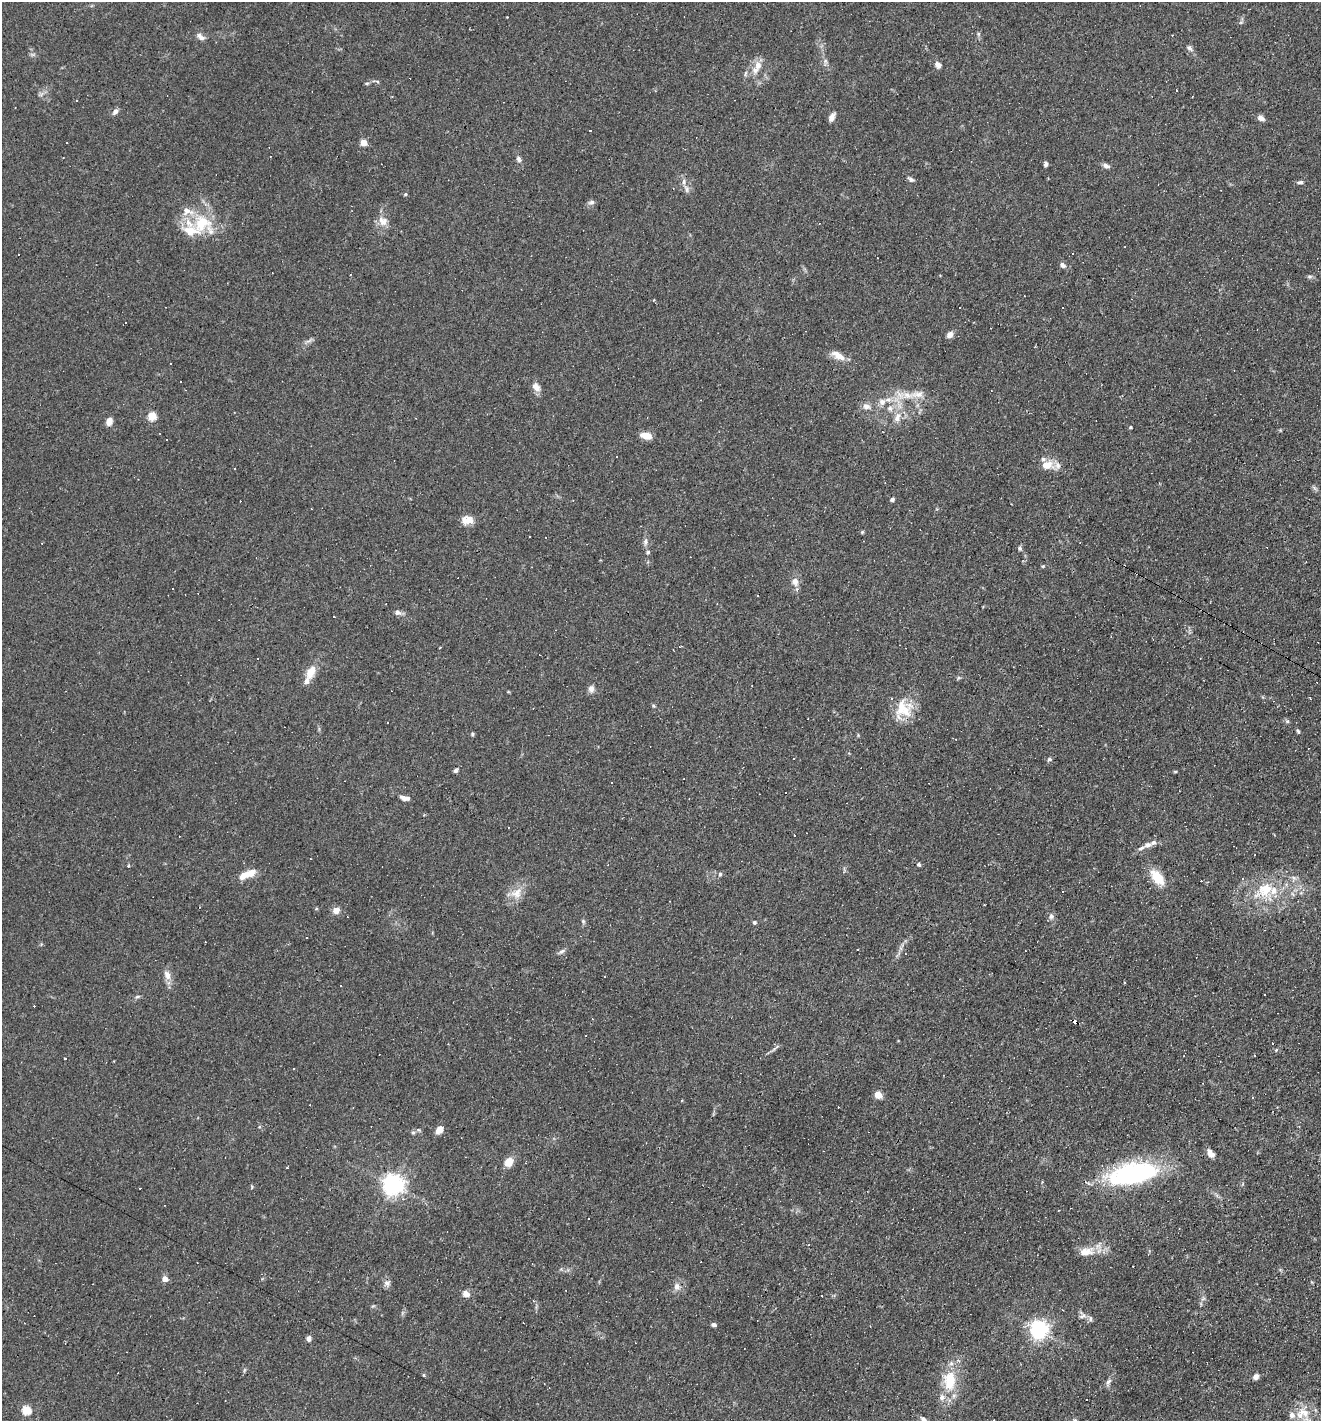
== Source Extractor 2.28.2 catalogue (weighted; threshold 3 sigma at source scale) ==
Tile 6 of 4 x 4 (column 2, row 2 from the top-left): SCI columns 1457-2775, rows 2839-4257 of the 5686 x 5676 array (HDU 1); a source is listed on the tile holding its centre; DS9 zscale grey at full resolution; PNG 1323 x 1423 px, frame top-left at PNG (2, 2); no overlay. Shown black and unused: <1% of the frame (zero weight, under 3 of 4 exposures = <1% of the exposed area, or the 3 px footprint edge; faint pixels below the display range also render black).
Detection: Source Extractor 2.28.2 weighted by HDU 2 'WHT'; one run over the whole footprint, this tile lists its part. Background 0.0842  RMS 0.0052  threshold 0.0235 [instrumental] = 3 sigma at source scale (4.5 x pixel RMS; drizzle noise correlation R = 1.50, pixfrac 1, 0.05/0.05 arcsec/px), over >= 5 px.
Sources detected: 183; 54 cosmic-ray / hot-pixel residue — not listed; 12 inside a brighter listed object's ellipse — not listed separately; the other 117 listed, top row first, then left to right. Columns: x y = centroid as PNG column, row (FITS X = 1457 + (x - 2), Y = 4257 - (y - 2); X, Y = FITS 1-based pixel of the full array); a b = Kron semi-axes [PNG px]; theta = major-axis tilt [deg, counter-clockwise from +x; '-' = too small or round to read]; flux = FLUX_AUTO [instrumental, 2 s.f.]
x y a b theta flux
1241 22 6 4 19 0.72
978 34 6 4 72 0.77
200 37 13 7 -34 2.3
1189 48 10 6 -41 1.6
825 61 6 6 - 1.2
938 65 10 7 -45 2.5
758 66 13 9 85 4.4
745 73 8 4 81 0.98
377 81 6 3 -19 0.71
367 83 6 4 1 0.7
115 112 9 6 45 1.9
832 117 10 5 62 2.8
1261 118 8 6 -32 2.4
364 143 5 4 - 11
519 159 8 6 -68 1.6
1046 164 6 4 -88 1.3
1106 166 9 6 -20 1.8
911 179 8 5 -25 1.4
684 182 8 4 82 1.3
1300 182 9 4 4 1.2
687 189 9 4 -90 1.4
405 194 4 4 - 0.69
591 202 8 6 7 1.5
383 221 14 11 -49 4.6
202 223 28 23 51 21
1072 253 3 3 - 1.1
1063 265 7 5 -35 1.9
1310 276 8 4 -8 0.93
960 308 3 3 - 1.1
950 335 7 6 - 3.2
838 355 19 8 -28 5.2
181 382 3 3 - 1.9
536 387 13 9 -52 3.3
917 394 25 10 5 7.9
882 402 9 9 - 3.1
866 406 11 7 -18 2.6
890 408 8 8 - 2.4
152 416 5 5 - 21
897 417 15 8 71 4.7
109 422 9 6 69 3.5
1131 427 4 3 - 0.58
646 435 13 7 -11 4.8
167 440 2 2 - 0.39
1047 465 16 12 4 7.2
892 499 5 4 - 1.1
467 520 13 10 12 5.6
862 532 5 4 - 0.58
529 536 3 2 - 0.87
646 542 10 6 86 1.9
42 543 2 2 - 0.34
1020 548 6 5 - 1
648 552 5 5 - 0.8
1043 566 6 3 17 0.55
795 582 10 8 -82 3.7
757 596 3 2 - 0.49
398 613 9 7 -12 1.9
439 648 2 2 - 0.52
257 658 3 2 - 0.59
311 671 14 8 61 7.7
591 689 10 8 85 2.2
653 706 5 4 - 0.75
903 709 26 20 -66 14
387 723 3 2 - 0.68
1298 731 7 4 -68 0.83
472 734 5 4 - 0.66
1049 759 6 5 - 0.99
455 771 4 4 - 1.3
1175 772 5 3 - 0.54
403 797 8 5 -22 2.1
1148 845 11 6 14 2.2
310 859 3 2 - 0.36
919 864 5 4 - 0.84
247 874 21 7 22 8.1
720 874 5 5 - 0.86
1157 877 17 10 -52 12
1265 890 33 21 34 21
516 893 18 13 31 6.7
336 910 7 7 - 3.8
1051 916 7 7 - 1.6
583 921 6 4 -47 0.77
754 922 5 4 - 0.91
306 937 3 2 - 0.34
858 950 3 3 - 0.93
562 951 8 5 27 1.4
167 975 14 8 -65 3.6
1125 982 3 2 - 0.57
340 986 3 2 - 0.39
137 997 7 3 19 0.79
1075 1022 6 3 -33 25
775 1048 17 3 38 1.4
1203 1083 3 2 - 0.35
878 1095 5 5 - 12
419 1130 5 3 - 0.61
439 1130 9 6 43 4.6
413 1132 6 5 - 0.94
1210 1153 10 6 -51 4
509 1162 10 8 55 6.2
1133 1173 47 19 12 86
393 1185 8 7 - 340
1086 1252 21 11 10 6.9
165 1279 5 4 - 5.5
387 1283 10 8 -18 2
677 1286 8 7 - 2.8
466 1294 10 7 -24 3
1082 1316 10 5 19 1.6
1090 1319 8 4 -89 0.95
523 1323 2 2 - 0.35
714 1325 5 4 - 1.2
1039 1329 6 6 - 240
309 1338 7 6 - 1.8
423 1375 4 4 - 0.55
1256 1376 8 6 42 1.9
950 1381 23 14 87 17
1108 1381 9 5 45 1.7
27 1410 5 5 - 25
1303 1412 20 14 -19 9.4
923 1419 8 5 -44 1.4
Overlapping masked pixels (flux is a lower limit): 2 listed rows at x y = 903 709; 1075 1022
Isophote crosses this tile's border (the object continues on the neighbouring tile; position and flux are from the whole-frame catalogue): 1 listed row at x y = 923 1419